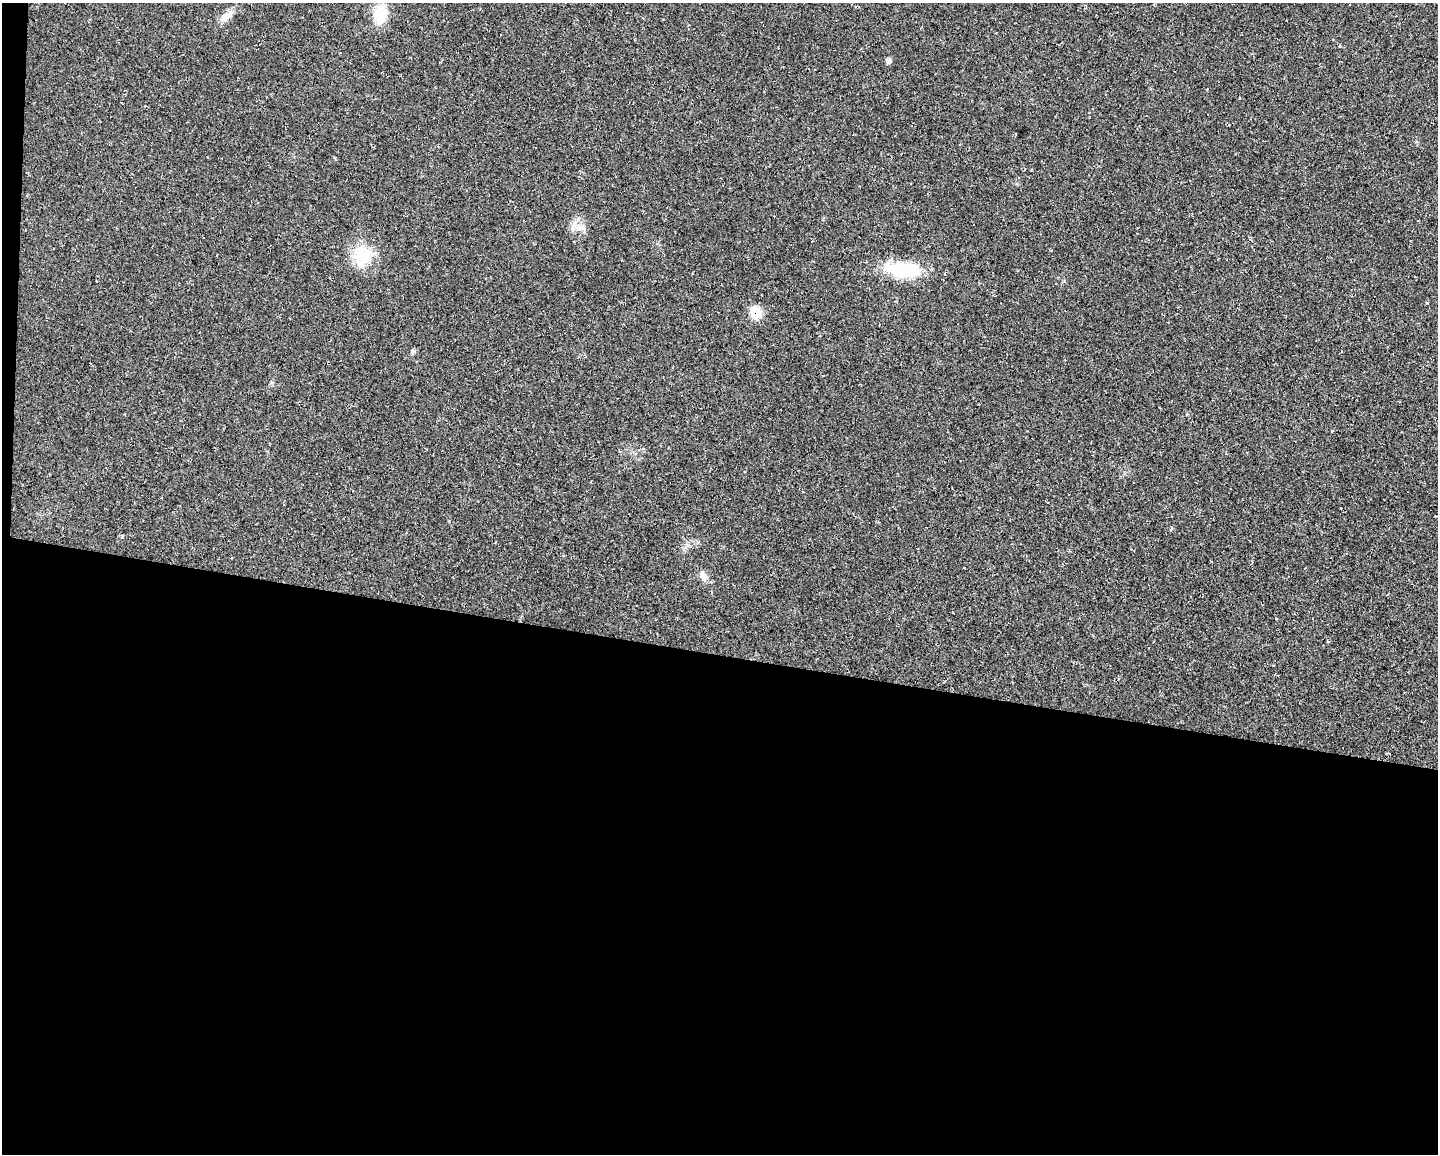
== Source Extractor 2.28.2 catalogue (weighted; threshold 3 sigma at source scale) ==
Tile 10 of 3 x 4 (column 1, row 4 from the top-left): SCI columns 219-1654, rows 1-1152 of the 4631 x 4609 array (HDU 1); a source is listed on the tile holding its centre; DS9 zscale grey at full resolution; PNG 1440 x 1156 px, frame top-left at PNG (2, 3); no overlay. Shown black and unused: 44% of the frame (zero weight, under 2 of 3 exposures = <1% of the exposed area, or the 3 px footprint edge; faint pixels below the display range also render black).
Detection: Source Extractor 2.28.2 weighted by HDU 2 'WHT'; one run over the whole footprint, this tile lists its part. Background 0.0251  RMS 0.0063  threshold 0.0285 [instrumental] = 3 sigma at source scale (4.5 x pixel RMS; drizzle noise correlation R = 1.50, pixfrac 1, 0.05/0.05 arcsec/px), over >= 5 px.
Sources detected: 10; all 10 listed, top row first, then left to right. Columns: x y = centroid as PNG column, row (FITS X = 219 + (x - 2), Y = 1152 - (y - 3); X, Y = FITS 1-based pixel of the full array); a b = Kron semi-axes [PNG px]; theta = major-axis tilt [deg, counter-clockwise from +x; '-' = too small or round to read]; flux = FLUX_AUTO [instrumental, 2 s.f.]
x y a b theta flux
380 14 25 16 85 17
227 16 23 9 37 6.7
889 60 7 6 - 2.2
578 219 10 5 53 2.6
580 228 16 6 19 4
362 255 27 25 -56 24
903 270 44 17 -5 39
755 312 13 13 - 12
413 352 7 6 - 1.4
703 576 13 9 -56 4.6
Overlapping masked pixels (flux is a lower limit): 1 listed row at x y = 755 312
Unlisted compact peaks at least as high as the median listed source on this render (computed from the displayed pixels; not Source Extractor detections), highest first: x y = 1427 303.